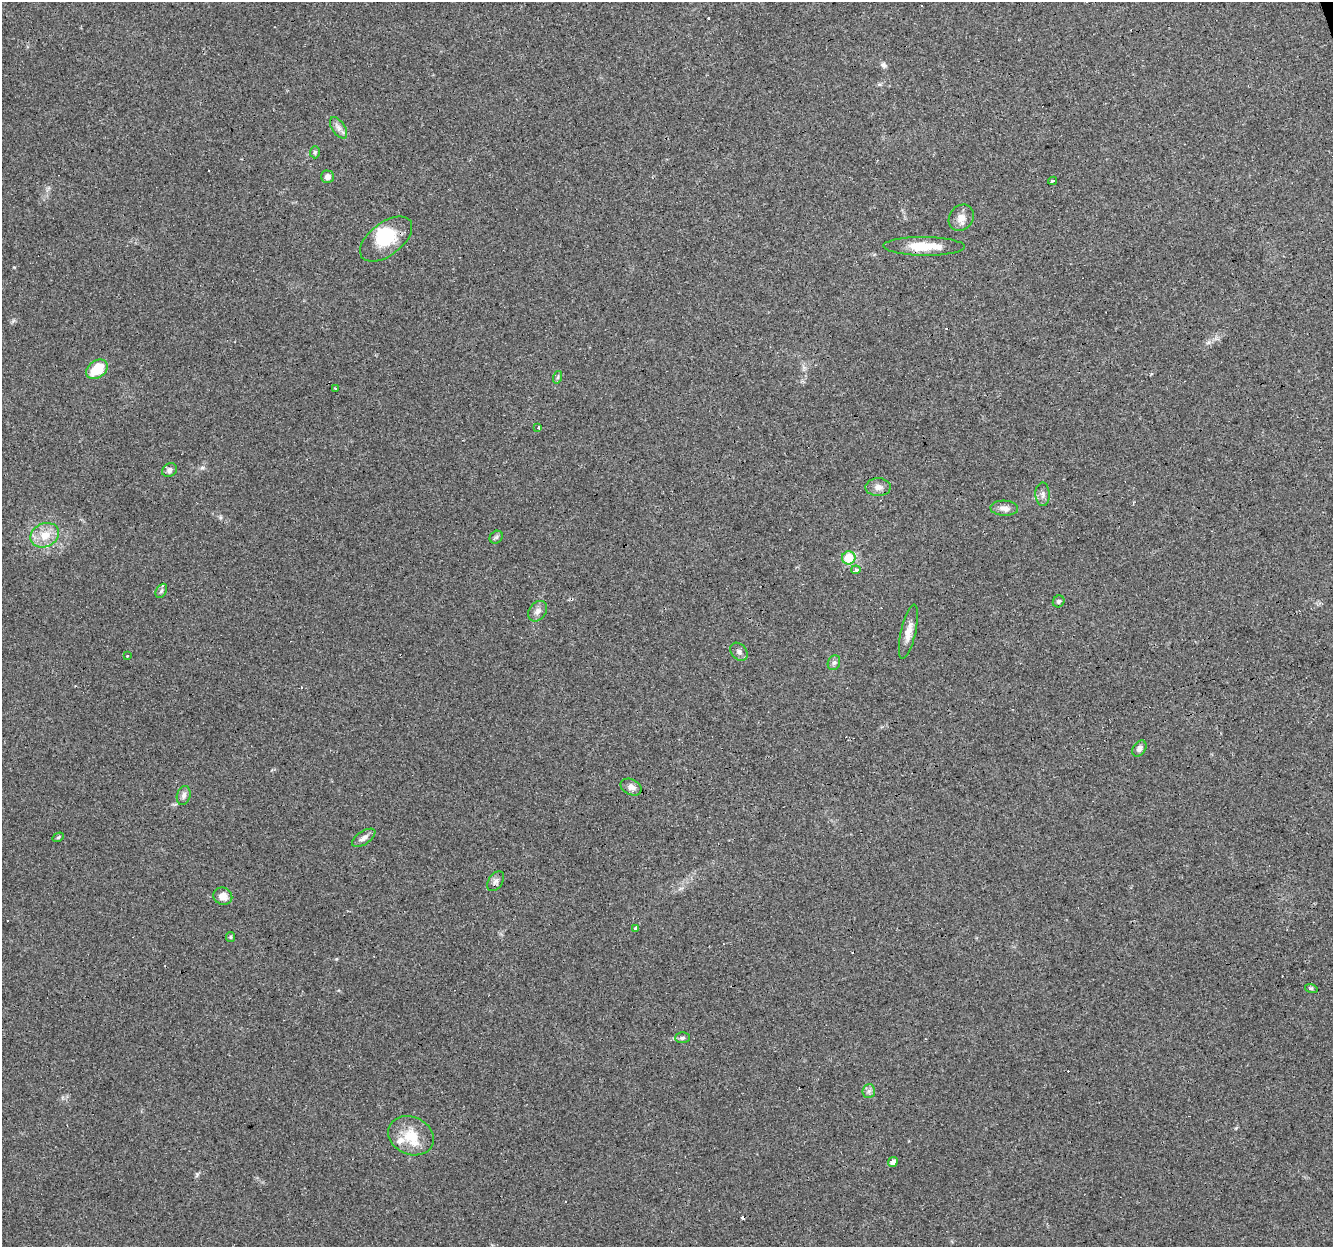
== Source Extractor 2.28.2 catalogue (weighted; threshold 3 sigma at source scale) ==
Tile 10 of 4 x 4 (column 2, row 3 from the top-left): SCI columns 1333-2663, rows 1302-2546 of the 5326 x 5145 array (HDU 1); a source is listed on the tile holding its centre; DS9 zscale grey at full resolution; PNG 1335 x 1249 px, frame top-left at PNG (2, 2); each listed source drawn as its Kron ellipse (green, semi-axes under 4 px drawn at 4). Shown black and unused: <1% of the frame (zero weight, under 3 of 4 exposures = <1% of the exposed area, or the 3 px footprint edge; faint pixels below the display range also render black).
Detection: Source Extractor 2.28.2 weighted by HDU 2 'WHT'; one run over the whole footprint, this tile lists its part. Background 0.0777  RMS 0.0052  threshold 0.0233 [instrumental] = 3 sigma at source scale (4.5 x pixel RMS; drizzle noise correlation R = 1.50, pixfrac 1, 0.0396/0.0396 arcsec/px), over >= 5 px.
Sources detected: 58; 1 inside a brighter object's white glare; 15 cosmic-ray / hot-pixel residue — neither listed nor drawn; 2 inside a brighter listed object's ellipse — not listed separately; the other 40 listed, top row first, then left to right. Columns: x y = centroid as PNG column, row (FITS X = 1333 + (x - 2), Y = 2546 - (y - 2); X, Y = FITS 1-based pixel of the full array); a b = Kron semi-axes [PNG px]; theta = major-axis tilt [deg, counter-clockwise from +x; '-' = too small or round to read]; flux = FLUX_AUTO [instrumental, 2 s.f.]
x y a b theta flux
339 128 12 6 -56 2.4
315 152 6 5 - 0.91
327 177 6 6 - 2.5
1052 181 4 3 - 6.8
961 218 14 11 54 4.3
386 239 30 16 37 18
924 246 41 9 -1 13
97 369 12 8 36 15
558 377 6 4 72 0.81
335 388 2 2 - 0.56
538 428 3 3 - 6.8
170 470 8 6 31 2
878 487 13 9 0 3.1
1043 494 12 7 -88 2.1
1004 508 14 7 -2 3.1
45 535 15 11 25 8.5
496 537 7 5 44 1.1
849 558 7 6 - 12
856 570 4 4 - 2.8
161 591 7 5 60 1
1059 601 6 5 - 0.96
538 611 11 8 51 2.5
908 632 28 7 77 5.5
739 652 10 7 -48 1.9
127 656 3 2 - 0.66
834 663 8 6 66 1.4
1139 749 9 6 55 2.2
631 787 11 7 -25 2.5
184 795 10 6 73 2
58 837 6 4 32 0.64
364 838 13 6 34 2.5
496 881 11 7 57 2
223 896 9 8 - 4.3
636 928 3 3 - 17
230 937 5 4 - 0.66
1311 988 6 4 -18 0.7
682 1038 7 5 1 1
869 1091 7 6 - 1.5
411 1136 24 19 -23 12
893 1162 5 4 - 2.3